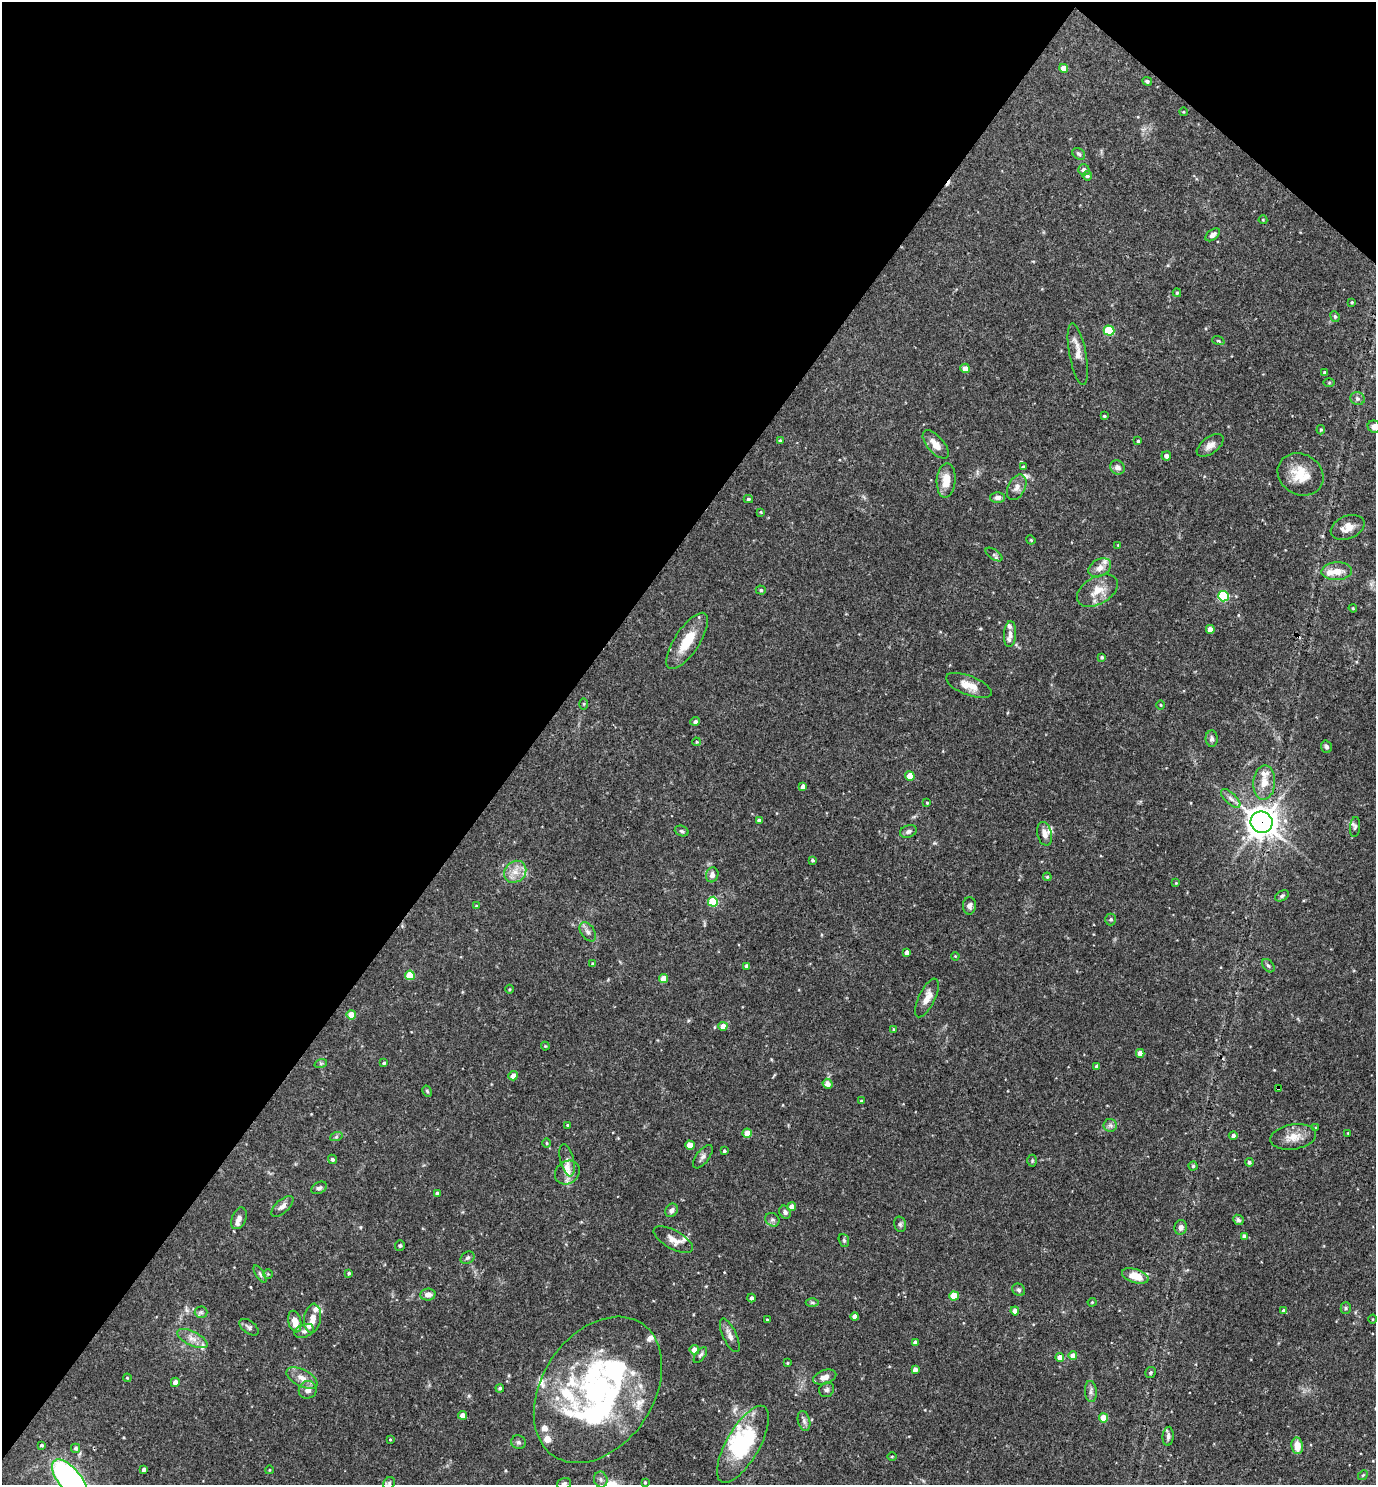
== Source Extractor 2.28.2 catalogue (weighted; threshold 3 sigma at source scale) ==
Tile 2 of 4 x 4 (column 2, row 1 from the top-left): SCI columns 1523-2896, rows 4449-5931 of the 5936 x 5931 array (HDU 1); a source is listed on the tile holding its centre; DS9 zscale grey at full resolution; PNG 1378 x 1487 px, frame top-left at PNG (2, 2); each listed source drawn as its Kron ellipse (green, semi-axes under 4 px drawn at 4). Shown black and unused: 41% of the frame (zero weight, under 3 of 4 exposures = <1% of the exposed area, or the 3 px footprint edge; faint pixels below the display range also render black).
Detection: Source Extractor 2.28.2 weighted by HDU 2 'WHT'; one run over the whole footprint, this tile lists its part. Background 0.0709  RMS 0.0035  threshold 0.0156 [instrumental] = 3 sigma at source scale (4.5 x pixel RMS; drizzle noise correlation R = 1.50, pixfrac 1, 0.05/0.05 arcsec/px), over >= 5 px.
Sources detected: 217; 3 inside a brighter object's white glare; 2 cosmic-ray / hot-pixel residue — neither listed nor drawn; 20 inside a brighter listed object's ellipse — not listed separately; the other 192 listed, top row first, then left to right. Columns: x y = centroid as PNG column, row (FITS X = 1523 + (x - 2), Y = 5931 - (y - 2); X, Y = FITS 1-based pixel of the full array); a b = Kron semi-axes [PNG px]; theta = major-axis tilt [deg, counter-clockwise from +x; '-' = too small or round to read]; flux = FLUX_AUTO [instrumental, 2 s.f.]
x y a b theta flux
1064 68 4 4 - 2.8
1147 81 5 4 - 0.56
1183 112 4 3 - 0.25
1079 154 7 5 -33 0.63
1084 170 6 5 - 1.5
1087 176 5 4 - 0.88
1263 220 4 4 - 0.31
1213 235 8 5 37 1.3
1177 293 4 3 - 0.45
1352 302 4 3 - 0.39
1335 316 5 4 - 0.57
1109 331 5 5 - 17
1218 341 6 4 -18 0.43
1078 354 31 8 -79 3.7
965 368 5 4 - 2.3
1324 372 4 3 - 0.38
1329 383 6 4 0 0.39
1357 399 7 6 - 0.98
1104 416 3 3 - 0.41
1374 427 6 6 - 1.5
1321 430 5 4 - 0.48
780 441 4 4 - 0.53
1138 441 3 3 - 0.54
936 444 17 8 -49 3.5
1210 445 15 8 36 2.3
1166 456 5 4 - 1.4
1023 467 4 4 - 0.44
1118 467 7 7 - 1.5
1300 474 24 20 -30 8.8
946 480 17 9 86 5
1017 487 13 8 63 2.1
997 497 7 5 -1 1.4
748 499 4 3 - 0.57
761 512 4 3 - 0.32
1348 527 17 11 22 4.1
1031 540 5 3 - 0.32
1118 545 4 4 - 0.29
994 554 9 5 -35 0.87
1100 568 12 8 30 2.5
1337 571 15 9 3 4.1
761 590 5 4 - 0.59
1097 591 22 13 31 5.7
1223 596 5 5 - 26
1353 608 4 3 - 0.33
1210 629 4 4 - 2.4
1010 634 13 6 86 1.9
687 641 32 12 57 9
1102 657 4 4 - 0.58
969 685 24 9 -22 4.6
584 704 6 4 89 0.38
1161 705 5 3 - 0.32
695 721 5 4 - 0.97
1212 739 8 6 -89 1.1
696 742 4 4 - 0.44
1326 747 6 5 - 0.76
910 776 5 4 - 6.9
1264 782 17 11 86 4.3
803 787 4 4 - 1.9
1231 798 12 5 -43 1.4
927 803 3 3 - 0.34
759 820 4 3 - 1.1
1261 822 11 10 - 400
1355 827 10 5 82 0.8
682 831 7 5 -19 0.71
908 831 8 6 20 1.1
1045 834 12 7 -76 2.1
812 860 3 3 - 0.56
515 872 12 10 42 3.6
712 875 7 6 - 1.6
1047 877 4 3 - 0.44
1176 883 4 4 - 0.36
1282 896 7 4 30 0.69
713 902 5 5 - 14
476 906 4 3 - 0.35
969 906 9 6 88 1.1
1111 919 6 5 - 0.6
588 932 10 6 -57 1.5
907 952 4 4 - 1.3
955 956 4 3 - 0.29
593 964 4 4 - 0.42
747 966 4 4 - 1
1268 966 7 5 -48 0.72
410 975 5 5 - 8.4
664 979 4 4 - 5
509 989 4 3 - 0.31
927 998 21 8 64 3.7
351 1015 4 4 - 4.9
723 1026 4 4 - 3.4
894 1029 4 3 - 0.35
545 1046 4 4 - 0.31
1140 1053 4 4 - 2.7
321 1063 6 4 19 0.48
384 1063 4 3 - 0.56
1097 1067 4 4 - 1.5
513 1076 5 4 - 2.6
827 1084 5 5 - 2
1278 1088 3 2 - 0.53
427 1091 6 4 -60 0.54
861 1101 3 3 - 0.32
567 1125 3 3 - 0.42
1110 1125 7 6 - 0.94
1316 1128 4 3 - 0.31
747 1133 4 4 - 5.6
1348 1133 2 2 - 0.26
1233 1136 4 4 - 0.97
336 1137 6 4 19 0.51
1293 1137 23 12 9 5
547 1143 5 3 - 0.33
690 1145 4 4 - 4.9
724 1151 3 3 - 0.51
703 1157 14 6 52 1.4
332 1159 5 4 - 0.67
567 1160 17 6 -76 2.2
1032 1161 6 5 - 0.49
1249 1162 4 4 - 0.81
1193 1166 4 4 - 0.46
567 1172 13 11 37 3.3
319 1188 8 5 27 0.93
437 1193 4 3 - 0.97
282 1206 14 6 43 1.8
792 1207 4 4 - 2.9
671 1210 7 6 - 1.3
785 1212 7 5 -56 1
239 1218 11 7 67 1.5
772 1220 7 6 - 0.92
1238 1220 5 5 - 0.91
900 1224 8 6 -75 0.77
1181 1227 7 6 - 1.3
1244 1236 4 4 - 1
673 1240 22 9 -29 3.3
844 1240 6 5 - 0.56
400 1245 5 5 - 0.56
467 1258 7 5 32 0.76
349 1273 4 3 - 0.49
260 1274 10 4 -58 0.76
268 1274 5 5 - 0.44
1135 1276 14 7 -17 6
1019 1290 7 6 - 0.71
428 1294 8 6 5 1.9
954 1296 4 4 - 9.1
751 1298 4 4 - 1
812 1302 6 4 -1 0.51
1092 1302 4 4 - 0.34
1346 1308 5 5 - 0.51
1015 1311 4 4 - 3
1284 1311 4 4 - 1.8
201 1312 6 6 - 0.74
855 1317 4 4 - 2.2
313 1318 15 8 82 3.2
1373 1319 4 3 - 0.29
767 1320 3 3 - 0.31
295 1322 11 6 -77 3.9
249 1327 11 6 -36 1.1
304 1331 10 6 22 1.2
730 1335 18 6 -65 2.2
192 1338 16 7 -26 2.6
915 1342 4 3 - 1
694 1350 5 4 - 2.9
700 1355 9 4 52 0.77
1073 1356 4 4 - 3.6
1060 1357 4 4 - 2.7
787 1363 3 3 - 0.31
915 1369 4 4 - 1.5
1151 1372 5 5 - 0.61
825 1377 12 7 20 2.3
127 1378 4 3 - 0.32
302 1378 17 8 -28 3.1
175 1382 4 4 - 2
500 1388 4 4 - 0.56
308 1390 9 8 - 2.2
598 1390 80 55 56 80
827 1390 8 7 - 0.93
1091 1391 11 6 -84 1.2
462 1415 4 4 - 2.8
1104 1418 4 4 - 6.6
804 1421 10 6 -75 1.2
1168 1436 9 5 85 1
390 1439 4 4 - 0.34
518 1442 7 6 - 0.85
743 1444 43 16 60 27
42 1445 4 3 - 0.52
1297 1446 8 5 -82 4.4
76 1448 4 4 - 0.64
892 1456 4 3 - 0.3
144 1469 4 3 - 1.1
269 1470 4 3 - 0.27
1363 1475 5 4 - 0.41
70 1479 24 11 -49 90
601 1479 8 6 -72 1.1
645 1482 3 3 - 0.44
389 1483 6 5 - 0.65
564 1484 7 5 19 0.92
Overlapping masked pixels (flux is a lower limit): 2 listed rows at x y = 1261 822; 1278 1088
Isophote crosses this tile's border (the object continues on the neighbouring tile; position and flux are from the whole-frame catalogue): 3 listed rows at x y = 1374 427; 70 1479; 564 1484